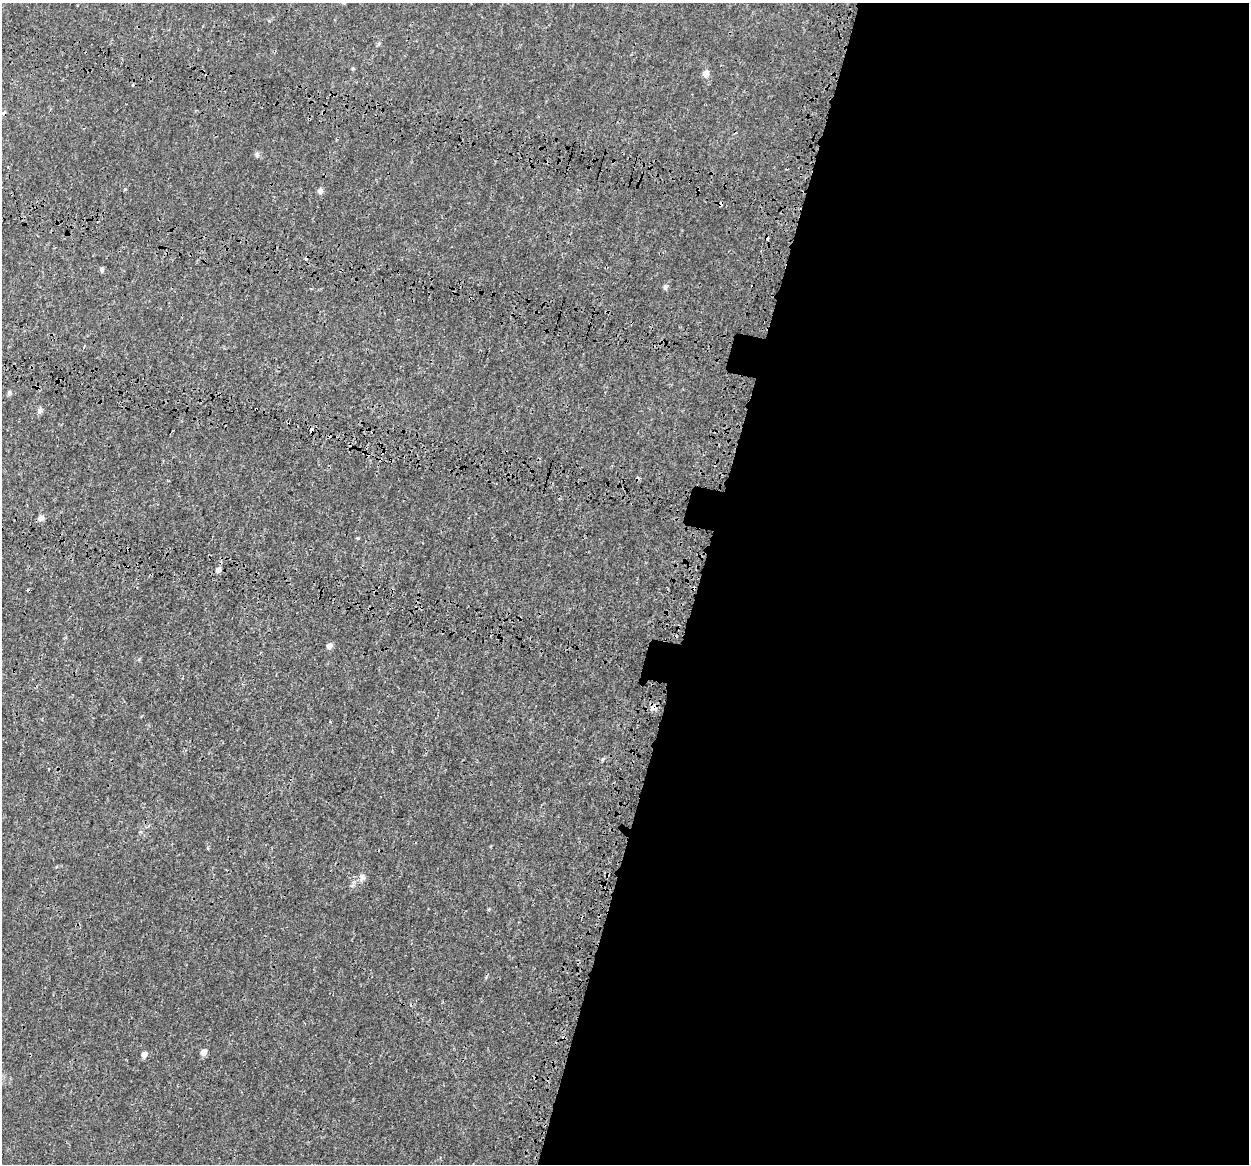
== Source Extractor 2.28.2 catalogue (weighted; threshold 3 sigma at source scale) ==
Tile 12 of 4 x 4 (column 4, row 3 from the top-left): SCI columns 3916-5162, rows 1761-2922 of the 5331 x 5784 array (HDU 1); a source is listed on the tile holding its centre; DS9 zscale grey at full resolution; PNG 1251 x 1166 px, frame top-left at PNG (2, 3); no overlay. Shown black and unused: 45% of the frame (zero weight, under 3 of 4 exposures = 17% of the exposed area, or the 3 px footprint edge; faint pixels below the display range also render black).
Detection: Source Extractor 2.28.2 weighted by HDU 2 'WHT'; one run over the whole footprint, this tile lists its part. Background 3.85e-04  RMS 0.0013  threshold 0.00571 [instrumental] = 3 sigma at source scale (4.5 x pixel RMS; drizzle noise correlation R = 1.50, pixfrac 1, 0.0396/0.0396 arcsec/px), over >= 5 px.
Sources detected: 27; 6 cosmic-ray / hot-pixel residue — not listed; the other 21 listed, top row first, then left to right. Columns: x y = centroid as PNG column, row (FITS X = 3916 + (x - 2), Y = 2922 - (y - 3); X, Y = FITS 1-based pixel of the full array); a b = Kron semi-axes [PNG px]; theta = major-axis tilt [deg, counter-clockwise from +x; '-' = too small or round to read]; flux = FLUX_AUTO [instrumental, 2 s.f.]
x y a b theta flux
378 44 6 4 70 0.17
353 69 4 3 - 0.74
706 73 8 7 - 0.64
132 85 4 4 - 0.16
257 154 8 5 90 0.28
125 189 3 3 - 0.27
320 191 7 5 67 0.46
102 270 6 5 - 0.24
665 287 7 6 - 0.27
9 393 6 5 - 0.29
40 411 8 6 58 0.35
311 430 5 4 - 0.44
41 518 8 6 30 0.52
218 570 6 5 - 0.42
693 588 5 4 - 0.18
329 646 7 6 - 0.5
654 707 10 8 12 0.56
603 759 6 3 70 0.14
362 877 10 7 85 0.49
204 1052 7 6 - 0.64
144 1055 7 6 - 0.54
Overlapping masked pixels (flux is a lower limit): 3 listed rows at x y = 311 430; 693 588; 654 707